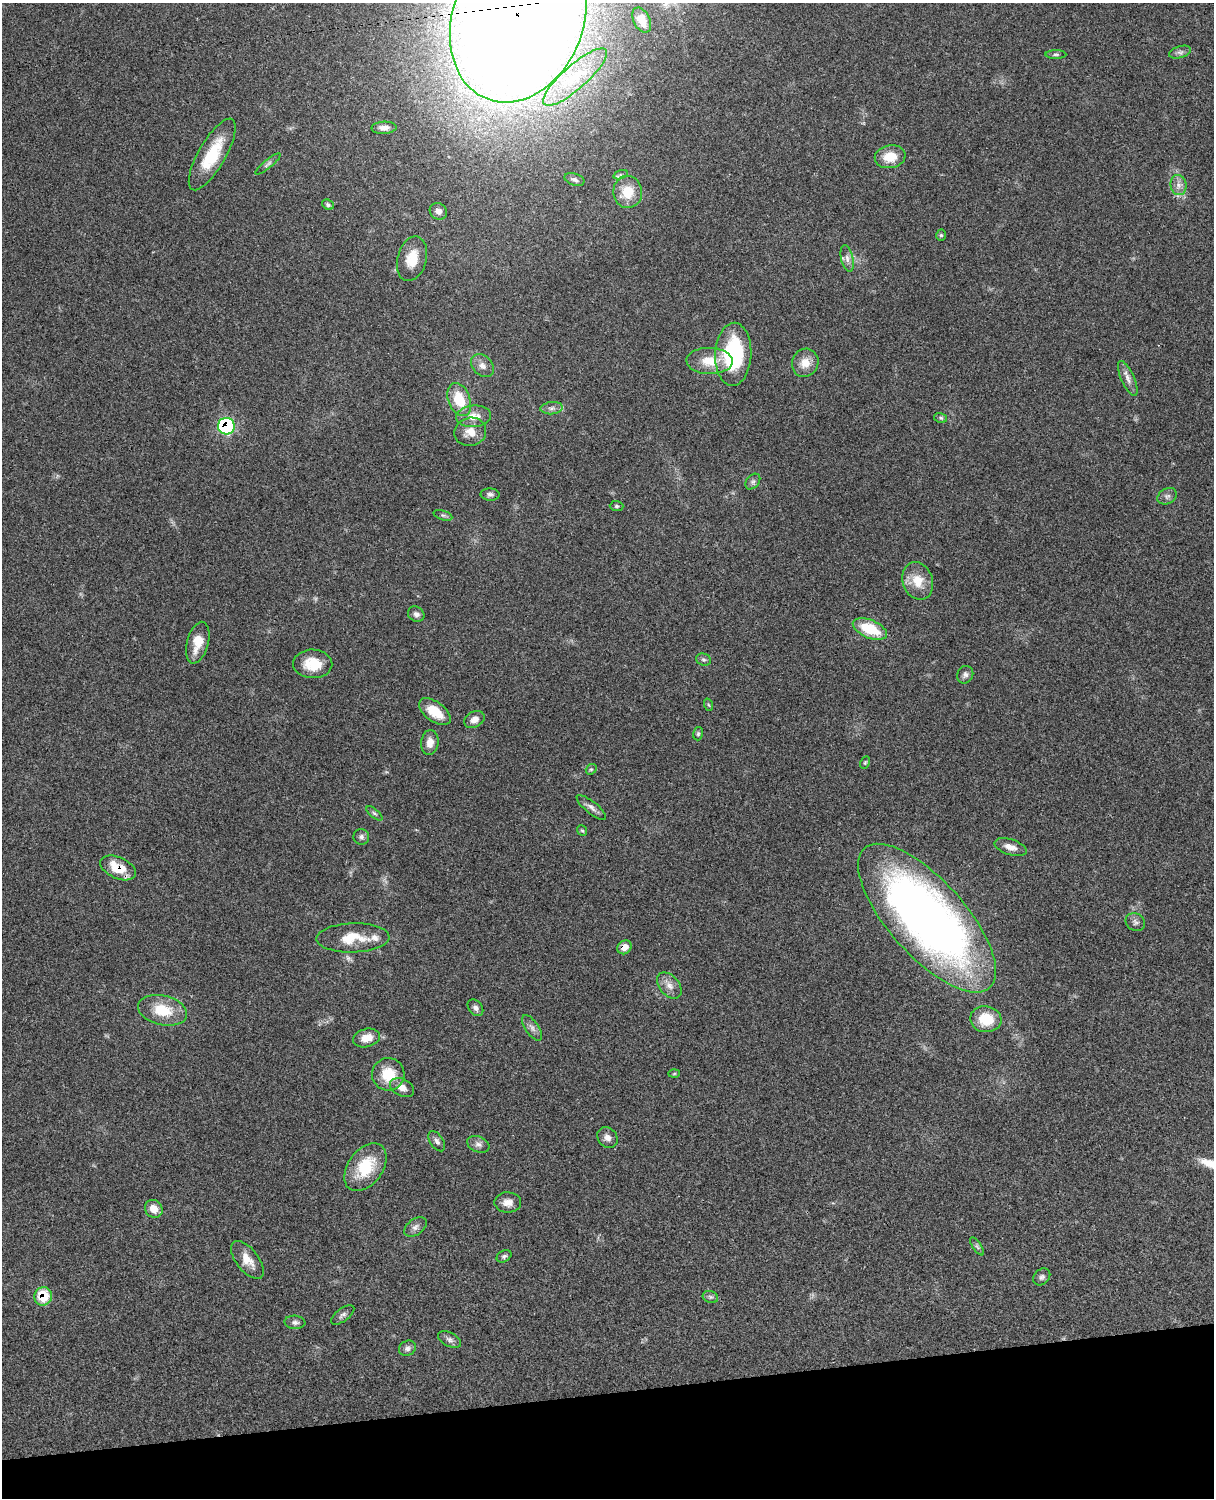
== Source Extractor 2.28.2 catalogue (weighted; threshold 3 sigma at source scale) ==
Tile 10 of 4 x 3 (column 2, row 3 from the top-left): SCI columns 1335-2546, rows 276-1771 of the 5092 x 4924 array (HDU 1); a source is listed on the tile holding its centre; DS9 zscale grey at full resolution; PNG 1216 x 1500 px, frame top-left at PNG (2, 3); each listed source drawn as its Kron ellipse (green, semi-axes under 4 px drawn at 4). Shown black and unused: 7% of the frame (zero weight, under 3 of 4 exposures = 6% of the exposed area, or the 3 px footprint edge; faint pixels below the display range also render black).
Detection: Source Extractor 2.28.2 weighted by HDU 2 'WHT'; one run over the whole footprint, this tile lists its part. Background 0.0791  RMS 0.0058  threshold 0.026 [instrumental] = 3 sigma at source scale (4.5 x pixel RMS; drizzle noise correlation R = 1.50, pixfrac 1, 0.05/0.05 arcsec/px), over >= 5 px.
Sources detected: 86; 2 inside a brighter listed object's ellipse — not listed separately; the other 84 listed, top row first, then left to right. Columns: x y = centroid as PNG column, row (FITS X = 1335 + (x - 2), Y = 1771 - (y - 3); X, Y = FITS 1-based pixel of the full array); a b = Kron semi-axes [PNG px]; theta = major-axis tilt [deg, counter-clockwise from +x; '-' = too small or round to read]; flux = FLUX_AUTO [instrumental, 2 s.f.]
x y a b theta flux
518 18 87 65 69 2300
642 20 13 8 -64 7.2
1180 52 11 6 17 2.1
1056 54 10 4 0 1.2
575 77 41 12 41 20
384 128 12 6 1 3.1
212 154 40 13 60 23
890 157 15 11 10 11
268 164 16 4 40 1.7
620 175 7 4 18 1.1
574 179 10 6 -18 1.8
1178 185 10 8 -83 3.3
628 192 16 14 -89 13
328 205 6 5 - 1.4
438 211 9 8 - 2.8
941 235 5 5 - 1
847 258 13 6 -78 2.8
412 259 23 14 75 12
733 354 31 18 87 50
710 361 23 13 -2 12
805 363 14 13 - 7.3
483 366 13 9 -46 3.9
1128 378 19 6 -66 3.8
459 399 17 11 -68 16
552 408 11 6 6 2.3
474 416 17 11 6 6.8
941 418 6 5 - 0.92
226 426 8 8 - 69
470 432 16 14 12 7.5
753 482 9 6 49 1.5
490 494 9 6 -2 1.6
1167 496 10 7 30 2.1
616 506 7 5 -1 0.98
443 515 10 4 -18 1.3
918 581 19 15 -70 11
416 614 8 7 - 2.1
870 629 18 9 -23 21
198 643 21 10 75 9.4
704 660 8 6 -17 1.2
313 664 20 14 -2 13
965 675 9 7 58 2
709 705 6 4 -69 0.81
435 712 18 9 -36 12
474 719 11 7 30 4.1
698 734 7 5 75 0.93
430 742 12 8 84 4.6
865 763 7 4 63 0.78
591 769 6 5 - 0.96
591 807 18 6 -39 2.9
374 813 10 4 -40 1.2
582 831 6 4 -50 0.77
361 837 8 7 - 1.9
1010 847 17 7 -17 5
118 868 19 10 -24 14
927 918 94 38 -48 440
1135 922 10 8 -32 2.1
353 938 36 14 2 16
624 947 8 6 40 5.3
669 985 15 10 -50 4.6
475 1008 9 6 -49 2.2
162 1010 25 14 -13 17
986 1019 16 13 -10 15
532 1028 14 6 -56 2.6
366 1038 14 9 14 7.1
674 1073 5 3 - 0.62
388 1074 16 16 - 14
402 1088 12 8 -27 4.6
607 1138 11 9 -49 3.3
437 1141 11 6 -56 2.1
478 1144 11 8 -23 2.7
365 1167 27 17 54 22
508 1202 13 10 0 4.3
154 1209 9 8 - 5.4
415 1227 12 8 36 2.6
977 1246 10 4 -56 1.4
504 1256 8 5 28 1.3
247 1260 22 11 -52 7.6
1042 1277 9 7 45 1.8
43 1296 9 8 - 17
710 1297 8 6 -20 1.4
343 1315 14 6 36 2
295 1322 10 6 -4 1.8
449 1340 12 6 -28 2.3
407 1348 9 7 30 2.1
Overlapping masked pixels (flux is a lower limit): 5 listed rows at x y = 518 18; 226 426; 118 868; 624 947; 43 1296
Isophote crosses this tile's border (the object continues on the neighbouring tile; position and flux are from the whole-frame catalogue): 1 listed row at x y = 518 18